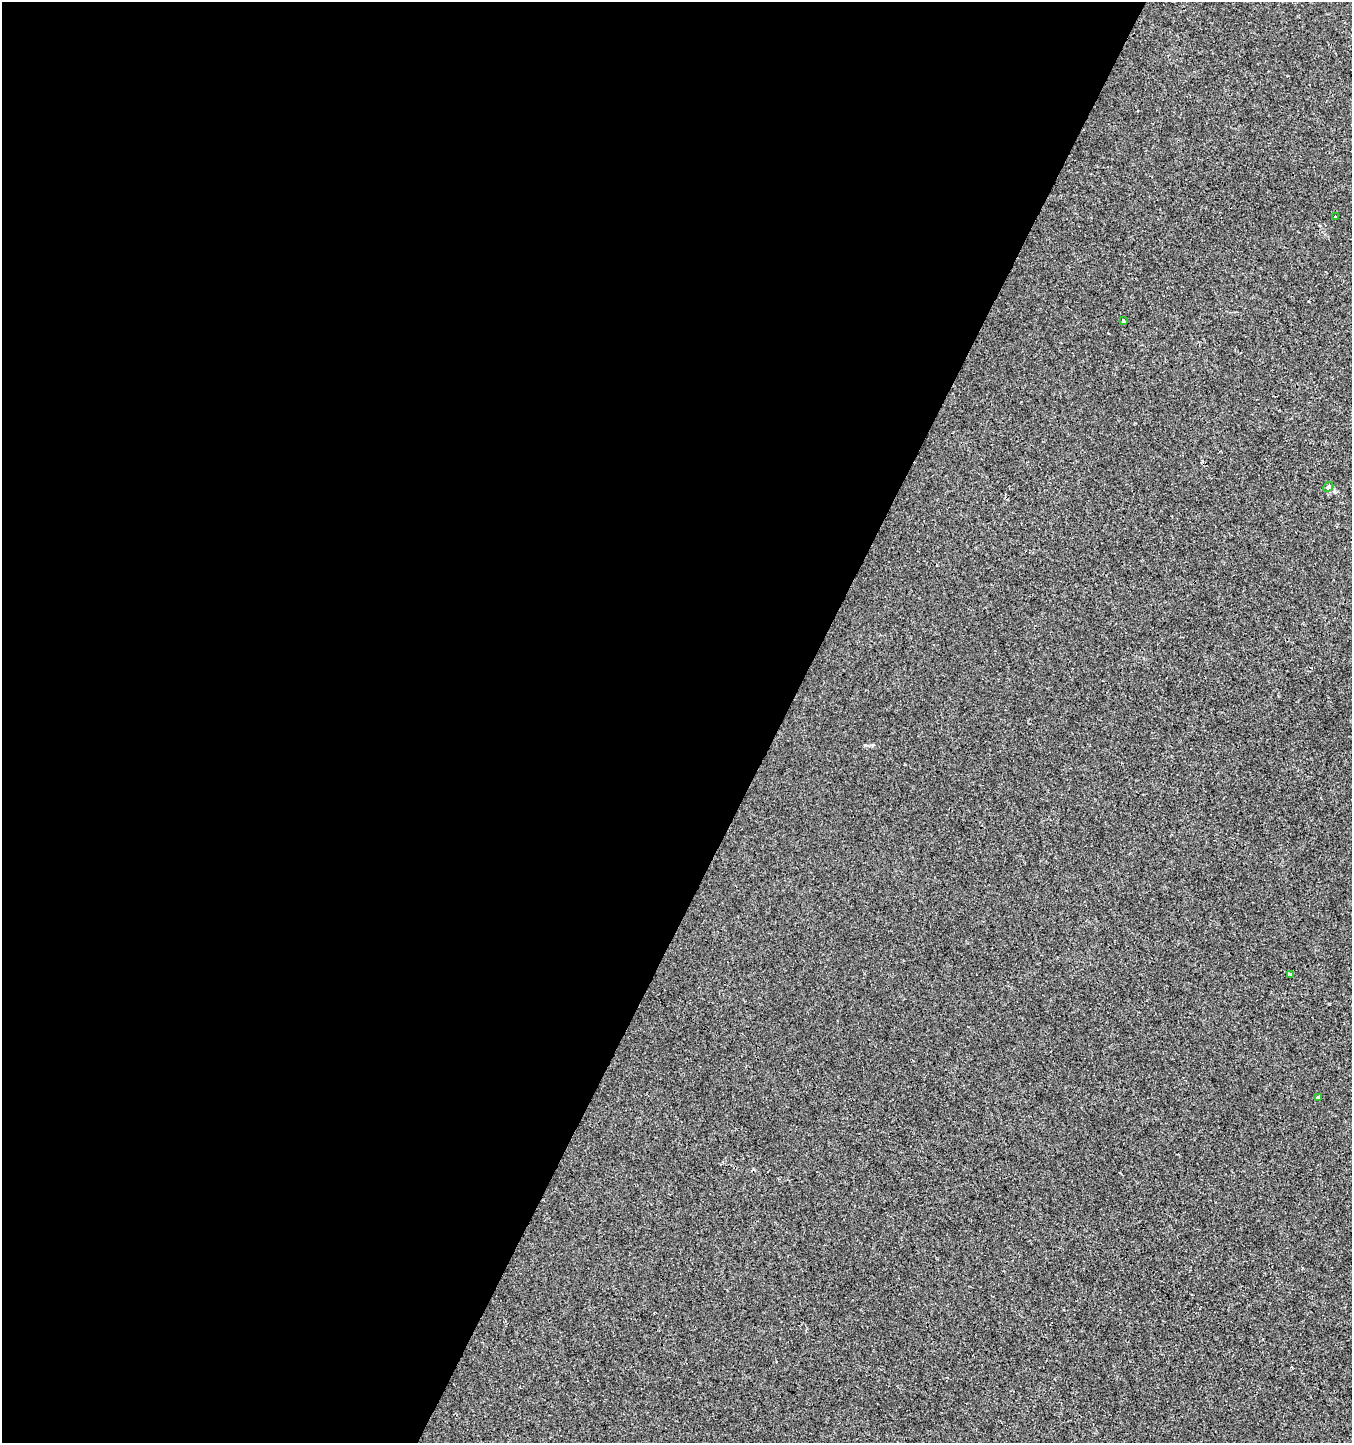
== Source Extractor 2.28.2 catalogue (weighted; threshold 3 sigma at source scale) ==
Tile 5 of 4 x 4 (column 1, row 2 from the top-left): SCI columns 199-1548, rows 2889-4329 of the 5865 x 5770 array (HDU 1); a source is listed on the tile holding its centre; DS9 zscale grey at full resolution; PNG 1354 x 1445 px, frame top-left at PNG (2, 2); each listed source drawn as its Kron ellipse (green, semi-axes under 4 px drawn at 4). Shown black and unused: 58% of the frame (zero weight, under 3 of 4 exposures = <1% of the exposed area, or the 3 px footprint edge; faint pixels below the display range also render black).
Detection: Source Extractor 2.28.2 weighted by HDU 2 'WHT'; one run over the whole footprint, this tile lists its part. Background 2.56e-04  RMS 0.0013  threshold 0.00598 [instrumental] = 3 sigma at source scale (4.5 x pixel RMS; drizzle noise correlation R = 1.50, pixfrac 1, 0.0396/0.0396 arcsec/px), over >= 5 px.
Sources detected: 5; all 5 listed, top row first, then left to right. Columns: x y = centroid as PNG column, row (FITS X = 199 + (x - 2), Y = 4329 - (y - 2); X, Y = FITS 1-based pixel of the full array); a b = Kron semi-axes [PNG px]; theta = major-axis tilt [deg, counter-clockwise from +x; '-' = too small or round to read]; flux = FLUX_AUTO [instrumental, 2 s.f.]
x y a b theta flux
1335 217 3 3 - 0.17
1124 321 3 3 - 0.37
1328 487 6 4 43 0.2
1290 974 3 3 - 0.16
1318 1098 3 3 - 0.48